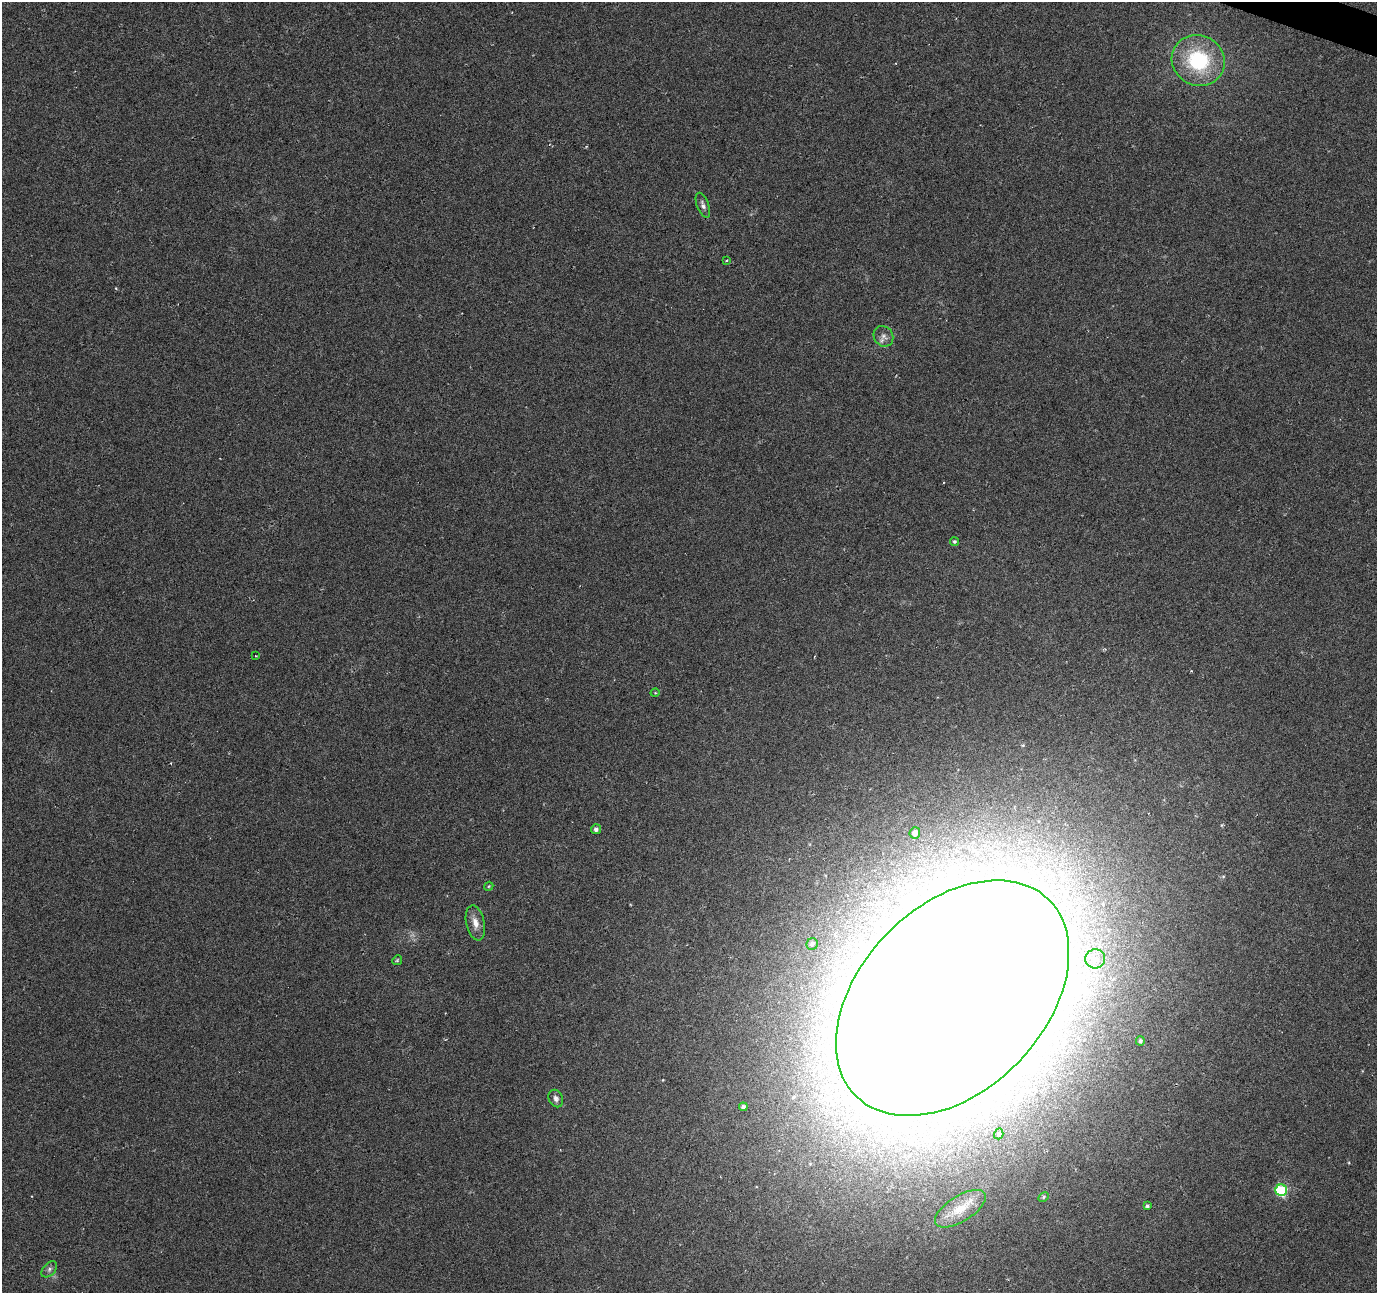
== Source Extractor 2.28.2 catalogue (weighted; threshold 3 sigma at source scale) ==
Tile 10 of 4 x 4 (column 2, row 3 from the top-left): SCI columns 1381-2755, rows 1565-2855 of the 5505 x 5644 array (HDU 1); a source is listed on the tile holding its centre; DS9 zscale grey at full resolution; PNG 1379 x 1295 px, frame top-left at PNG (2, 2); each listed source drawn as its Kron ellipse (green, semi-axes under 4 px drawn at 4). Shown black and unused: <1% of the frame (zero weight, under 3 of 6 exposures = <1% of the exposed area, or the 3 px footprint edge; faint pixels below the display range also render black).
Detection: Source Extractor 2.28.2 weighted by HDU 2 'WHT'; one run over the whole footprint, this tile lists its part. Background 0.0271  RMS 0.0039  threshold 0.0158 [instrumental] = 3 sigma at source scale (4.09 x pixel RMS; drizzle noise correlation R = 1.36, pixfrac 0.8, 0.0396/0.0396 arcsec/px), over >= 5 px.
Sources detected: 25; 1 inside a brighter object's white glare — neither listed nor drawn; the other 24 listed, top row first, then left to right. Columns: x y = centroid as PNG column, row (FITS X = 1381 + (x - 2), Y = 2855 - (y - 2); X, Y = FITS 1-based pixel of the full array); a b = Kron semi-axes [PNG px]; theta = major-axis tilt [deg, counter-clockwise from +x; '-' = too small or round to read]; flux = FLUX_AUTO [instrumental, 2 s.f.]
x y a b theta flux
1198 60 27 25 -29 30
703 205 13 6 -70 1.4
726 260 4 4 - 0.53
883 336 11 9 -57 2
954 541 5 4 - 0.53
256 656 3 3 - 0.67
655 693 4 3 - 0.26
596 829 5 5 - 1.2
915 833 6 5 - 2.1
489 886 5 3 - 0.34
475 923 18 9 -78 3.4
812 944 6 5 - 1
1095 959 10 9 - 2.9
397 960 5 4 - 0.46
953 998 138 92 46 3900
1140 1041 5 4 - 0.74
556 1099 9 7 -66 1.4
743 1107 4 4 - 0.82
999 1134 5 4 - 0.81
1281 1190 6 6 - 35
1043 1197 5 4 - 0.55
1147 1206 4 4 - 0.62
960 1209 29 13 32 7.5
49 1269 9 6 47 1.2